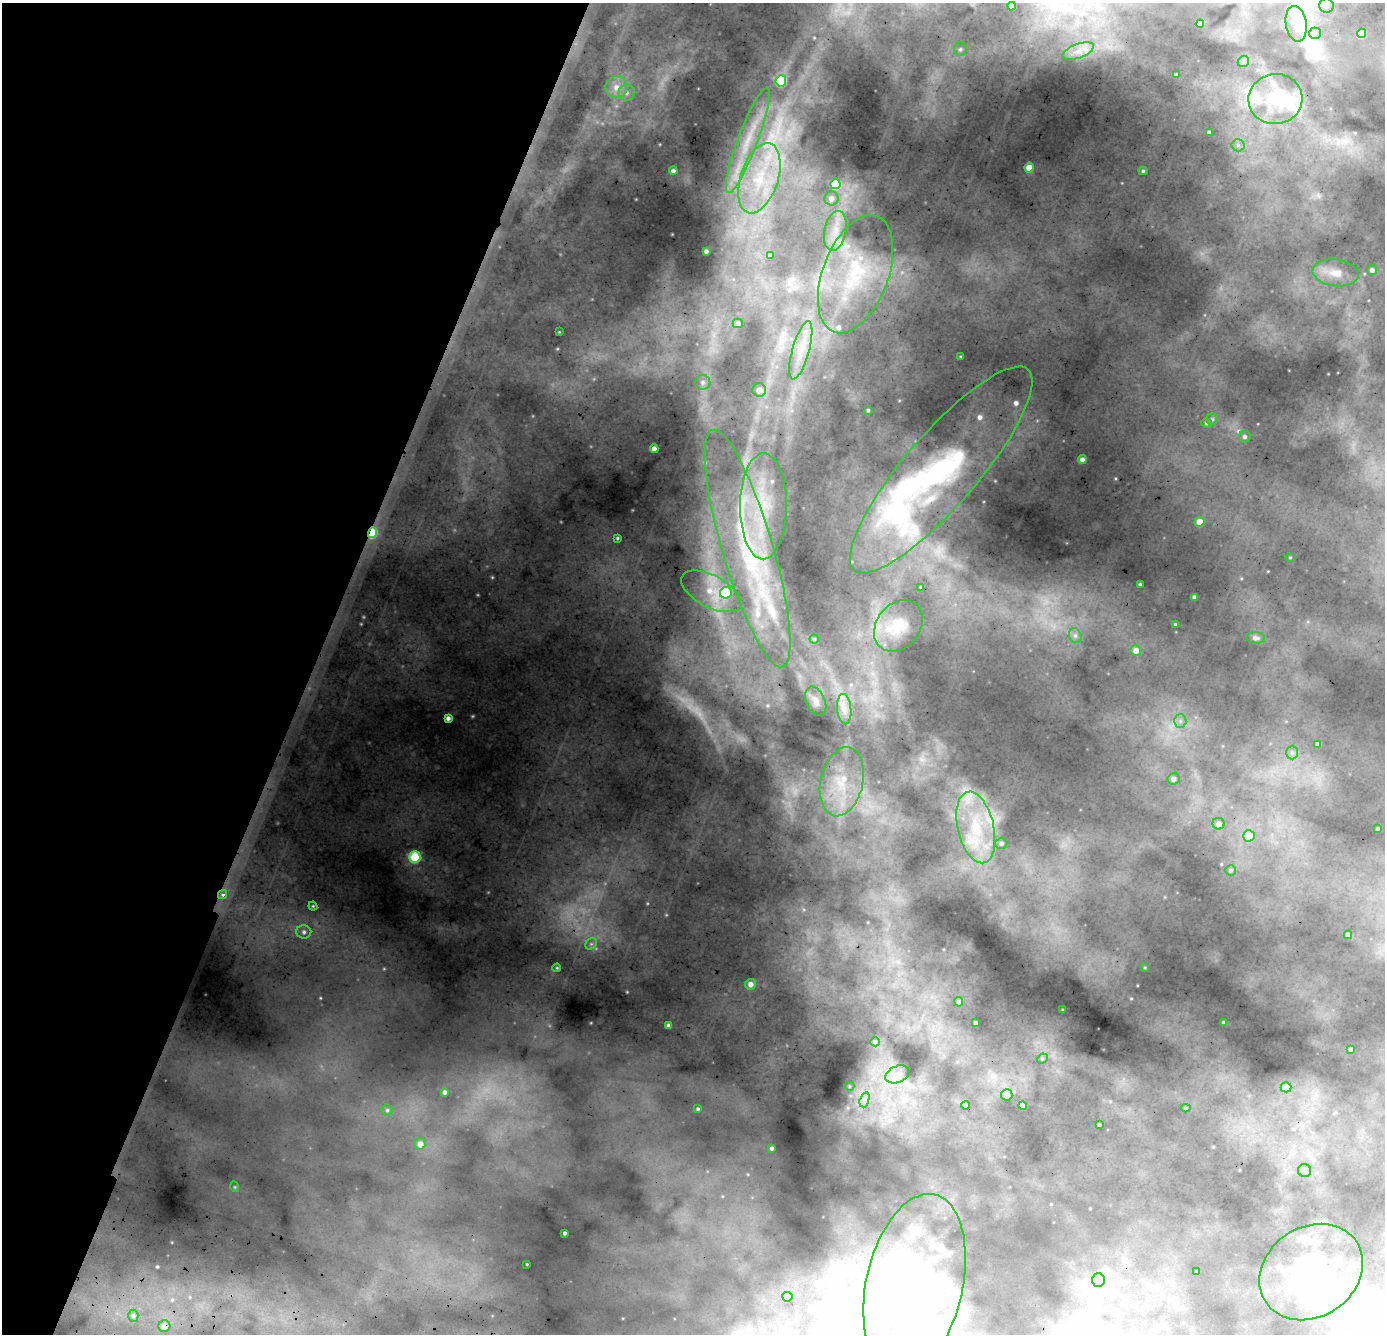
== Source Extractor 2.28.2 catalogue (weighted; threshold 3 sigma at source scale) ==
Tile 9 of 4 x 4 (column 1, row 3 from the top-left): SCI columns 106-1488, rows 1860-3191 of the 5745 x 6250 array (HDU 1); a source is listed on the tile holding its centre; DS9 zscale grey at full resolution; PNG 1387 x 1336 px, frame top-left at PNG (2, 3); each listed source drawn as its Kron ellipse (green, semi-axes under 4 px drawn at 4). Shown black and unused: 23% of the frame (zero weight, under 2 of 4 exposures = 12% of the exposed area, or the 3 px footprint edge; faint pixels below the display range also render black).
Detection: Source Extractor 2.28.2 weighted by HDU 2 'WHT'; one run over the whole footprint, this tile lists its part. Background 0.278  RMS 0.038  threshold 0.17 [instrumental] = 3 sigma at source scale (4.5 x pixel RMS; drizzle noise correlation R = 1.50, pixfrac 1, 0.05/0.05 arcsec/px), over >= 5 px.
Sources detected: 143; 8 too faint to see at this stretch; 6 inside a brighter object's white glare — neither listed nor drawn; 14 inside a brighter listed object's ellipse — not listed separately; the other 115 listed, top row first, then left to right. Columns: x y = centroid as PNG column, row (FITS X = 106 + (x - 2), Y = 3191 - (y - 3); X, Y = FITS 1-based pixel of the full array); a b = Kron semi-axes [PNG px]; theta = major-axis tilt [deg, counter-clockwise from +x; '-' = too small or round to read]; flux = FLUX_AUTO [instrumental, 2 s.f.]
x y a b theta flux
1326 5 7 7 - 13
1012 6 4 4 - 22
1200 24 4 4 - 29
1296 24 18 10 -80 56
1315 33 6 5 - 8.6
1361 33 5 4 - 64
960 49 7 6 - 8.7
1078 51 17 7 20 35
1243 62 6 5 - 7
1176 75 3 3 - 4.6
781 81 5 5 - 260
616 87 11 10 - 36
627 93 8 8 - 15
1275 99 27 25 4 190
1209 132 4 3 - 7.6
748 140 56 10 70 140
1238 145 6 6 - 10
1029 167 5 4 - 63
673 171 4 4 - 13
1143 171 4 4 - 6
759 178 36 19 72 210
835 184 5 5 - 160
831 198 7 7 - 18
835 231 20 11 79 59
706 251 4 4 - 8.3
770 255 4 4 - 7.6
1372 270 5 5 - 13
1336 273 23 13 -7 58
856 274 62 33 69 410
738 323 5 5 - 9.5
559 332 3 3 - 2.7
801 350 30 8 74 76
961 357 3 3 - 3.4
703 382 7 7 - 14
759 390 7 7 - 35
868 410 3 3 - 5
1212 419 6 6 - 7.2
1206 423 5 5 - 6.2
1245 437 6 5 - 8.3
654 449 4 4 - 20
1082 460 4 4 - 17
941 470 133 36 49 680
763 506 53 23 90 290
1199 522 5 5 - 48
372 533 5 4 - 190
617 538 4 3 - 4.2
747 548 124 25 -73 620
1290 557 4 3 - 3
1140 584 3 3 - 4.9
921 587 3 3 - 3.1
711 591 33 16 -28 100
726 593 6 5 - 140
1195 597 4 3 - 11
1175 624 3 3 - 3.5
898 626 28 22 52 100
1075 636 8 6 -69 11
1256 638 9 6 -4 14
814 639 4 4 - 4.1
1136 651 5 5 - 26
816 701 15 9 -66 23
844 709 15 7 -85 31
448 718 4 4 - 14
1180 721 6 6 - 11
1318 744 4 4 - 17
1292 753 7 6 - 9.5
1173 779 6 5 - 17
842 782 35 21 77 170
1218 824 6 6 - 20
976 827 36 18 -77 210
1378 829 3 2 - 3
1249 836 6 5 - 42
1001 843 6 5 - 9.1
415 857 6 5 - 250
1231 870 5 5 - 6.1
222 895 5 4 - 13
313 906 4 4 - 4
304 932 7 6 - 12
1348 935 4 4 - 17
591 944 6 5 - 7
557 968 4 3 - 4.2
1145 968 4 2 - 2.6
751 984 5 5 - 23
959 1002 5 4 - 8.5
1063 1010 3 2 - 2.9
1224 1022 3 3 - 5.1
976 1023 3 3 - 9
669 1025 4 3 - 8.5
875 1042 5 4 - 4.5
1351 1049 4 3 - 8.4
1042 1059 6 4 44 6.1
897 1074 12 8 23 29
849 1086 5 4 - 3.9
1286 1087 5 5 - 44
445 1092 4 4 - 9.5
1007 1095 6 5 - 27
864 1100 8 4 72 13
966 1105 4 4 - 6.3
1023 1106 4 4 - 44
1186 1108 4 4 - 4.6
698 1109 3 3 - 5.1
387 1110 5 5 - 7.1
1099 1125 3 3 - 3.8
420 1144 5 5 - 36
772 1148 3 3 - 8.2
1305 1171 6 6 - 7.9
235 1187 5 3 - 3.5
565 1233 3 3 - 7.4
527 1264 3 2 - 2.5
1197 1272 3 2 - 4.7
1311 1272 55 45 35 450
1098 1280 7 6 - 14
914 1285 92 48 77 790
787 1297 5 5 - 39
133 1316 6 5 - 9
164 1326 6 6 - 25
Overlapping masked pixels (flux is a lower limit): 4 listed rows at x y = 941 470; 372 533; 222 895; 164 1326
Unlisted compact peaks at least as high as the median listed source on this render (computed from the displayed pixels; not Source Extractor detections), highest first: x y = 157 1267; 492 577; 768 705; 321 998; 1131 998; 636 199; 364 617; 864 1078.